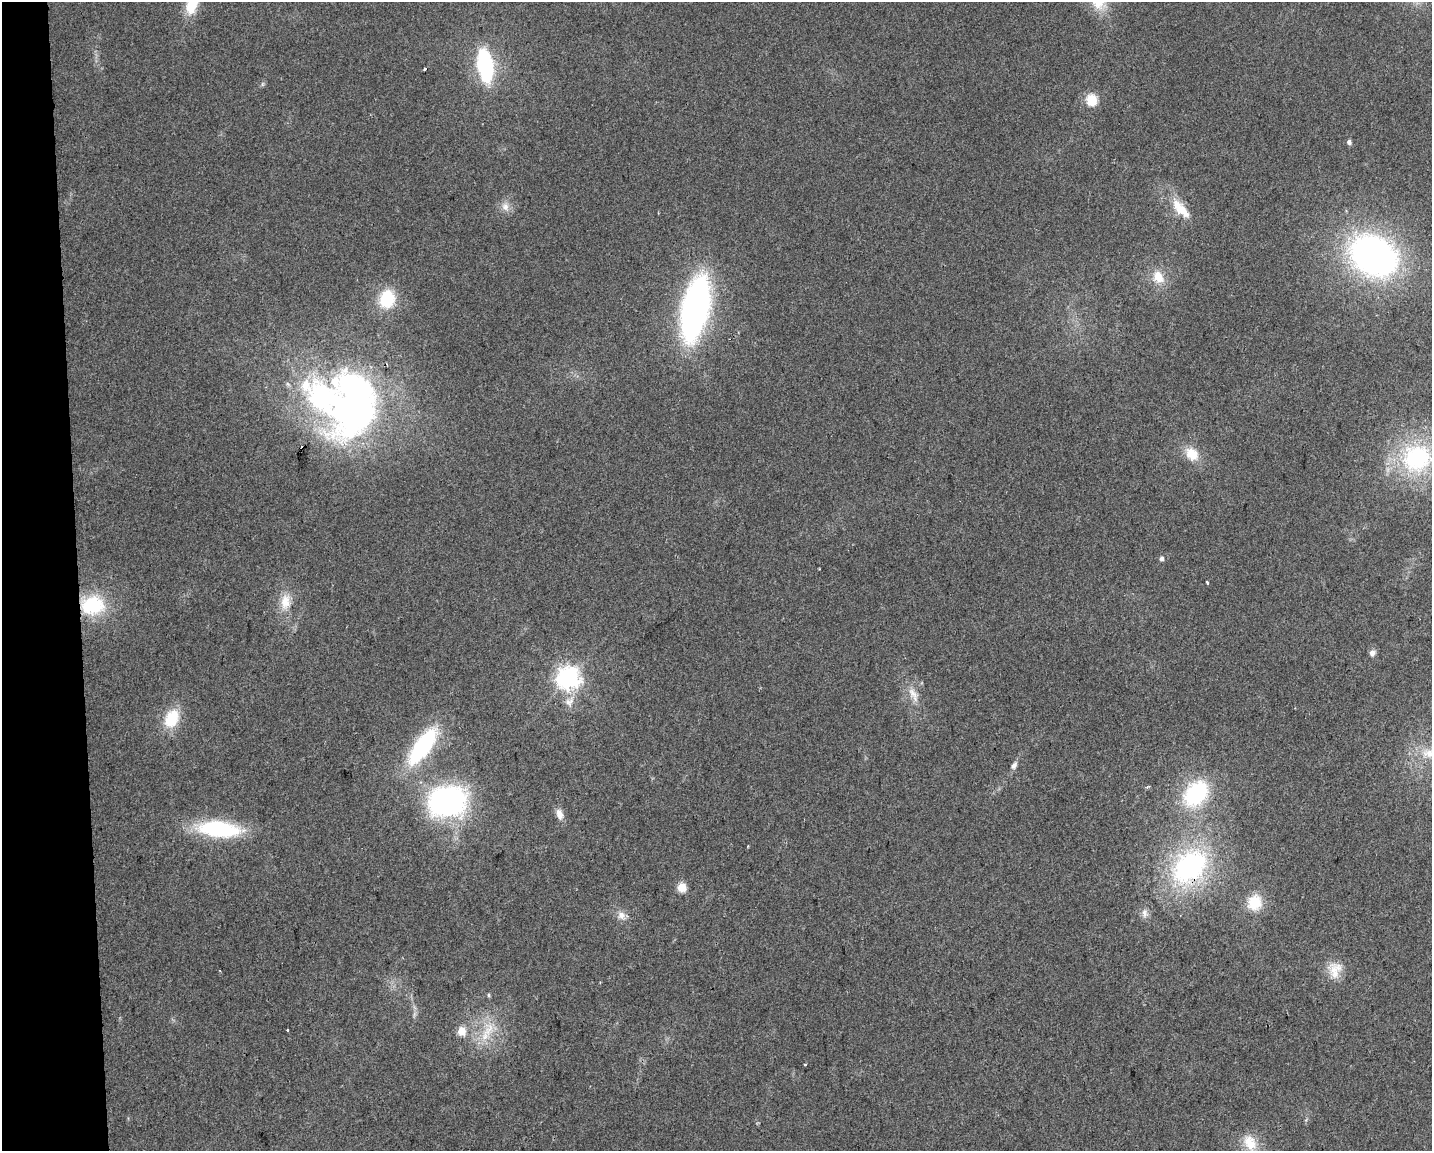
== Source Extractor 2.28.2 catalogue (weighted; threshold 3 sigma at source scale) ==
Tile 4 of 3 x 4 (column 1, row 2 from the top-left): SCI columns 10-1439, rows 2301-3449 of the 4352 x 4599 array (HDU 1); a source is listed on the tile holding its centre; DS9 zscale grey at full resolution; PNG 1434 x 1153 px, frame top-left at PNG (2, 2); no overlay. Shown black and unused: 5% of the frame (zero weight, under 2 of 3 exposures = <1% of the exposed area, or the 3 px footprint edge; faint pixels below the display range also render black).
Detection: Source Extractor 2.28.2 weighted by HDU 2 'WHT'; one run over the whole footprint, this tile lists its part. Background 0.0444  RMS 0.0069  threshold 0.0309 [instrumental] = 3 sigma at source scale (4.5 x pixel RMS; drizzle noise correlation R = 1.50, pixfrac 1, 0.0396/0.0396 arcsec/px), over >= 5 px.
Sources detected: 47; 3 inside a brighter object's white glare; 2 cosmic-ray / hot-pixel residue — not listed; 1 inside a brighter listed object's ellipse — not listed separately; the other 41 listed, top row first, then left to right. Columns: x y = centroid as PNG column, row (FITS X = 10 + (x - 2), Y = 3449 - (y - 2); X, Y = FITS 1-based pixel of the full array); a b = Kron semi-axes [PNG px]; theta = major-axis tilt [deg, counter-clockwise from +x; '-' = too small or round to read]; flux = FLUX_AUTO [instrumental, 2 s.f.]
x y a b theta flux
192 4 25 11 72 24
485 65 23 10 -82 100
425 69 4 3 - 16
262 84 7 4 89 1.1
1092 99 6 5 - 56
1349 142 5 4 - 2.7
505 207 13 10 -69 5.6
1181 209 36 13 -49 18
1374 256 47 35 -30 260
1158 277 16 13 -59 13
695 308 45 18 78 330
352 386 120 75 43 280
1192 454 19 14 -48 14
1417 458 44 40 22 90
1162 558 5 4 - 2.7
1207 582 3 2 - 1.3
285 601 23 14 83 13
92 605 28 22 5 44
1372 653 8 7 - 2.9
568 678 8 7 - 580
913 694 24 10 -62 8.7
569 702 17 13 58 7.8
172 718 23 16 64 24
422 746 41 15 54 82
1014 765 10 6 61 3
1196 793 32 23 50 66
447 801 36 29 6 160
559 814 14 9 -71 5.2
218 829 50 17 -5 64
1189 867 40 29 45 130
682 887 5 5 - 31
1254 902 21 18 66 17
1144 913 14 8 -89 4
621 915 13 11 -44 5.7
1334 970 23 19 87 14
489 995 5 4 - 1
287 1030 3 2 - 0.84
489 1030 25 16 70 21
462 1031 5 5 - 20
805 1065 3 3 - 2.1
1250 1142 24 16 -61 15
Overlapping masked pixels (flux is a lower limit): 2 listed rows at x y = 92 605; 1189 867
Isophote crosses this tile's border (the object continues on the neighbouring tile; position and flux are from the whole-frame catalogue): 2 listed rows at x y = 192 4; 1417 458